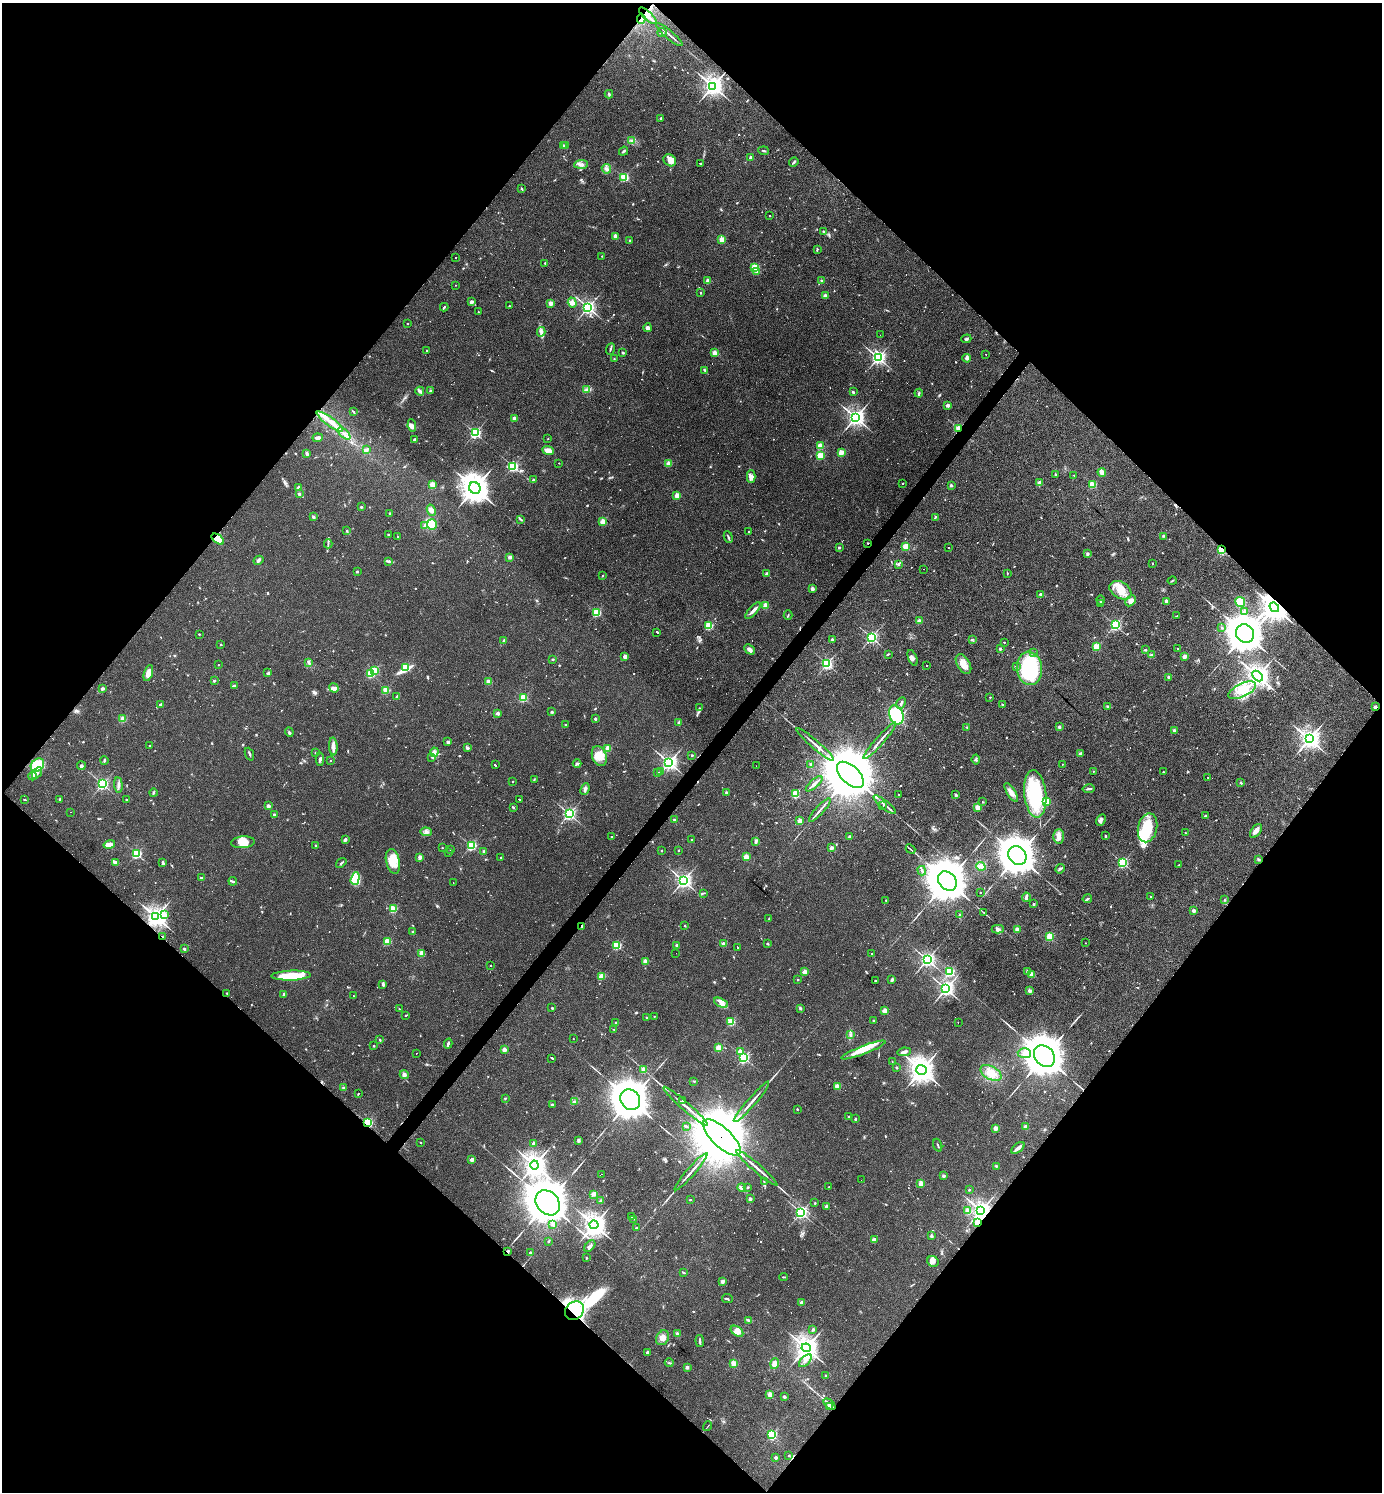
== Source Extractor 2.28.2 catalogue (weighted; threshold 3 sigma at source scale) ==
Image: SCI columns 151-5669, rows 1-5960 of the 5962 x 5960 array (HDU 1 of 3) = the unmasked area's bounding box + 8 px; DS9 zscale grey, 4 x 4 block average (1 PNG px = mean of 4 x 4 image px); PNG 1384 x 1494 px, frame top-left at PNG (2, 3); each listed source drawn as its Kron ellipse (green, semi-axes under 4 px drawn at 4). Shown black and unused: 51% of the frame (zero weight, under 3 of 4 exposures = <1% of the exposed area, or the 3 px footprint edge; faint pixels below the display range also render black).
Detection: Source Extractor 2.28.2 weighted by HDU 2 'WHT'. Background 0.0419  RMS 0.0048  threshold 0.0218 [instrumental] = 3 sigma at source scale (4.5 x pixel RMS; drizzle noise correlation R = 1.50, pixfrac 1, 0.05/0.05 arcsec/px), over >= 5 px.
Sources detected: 1031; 9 too faint to see at this stretch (4 x 4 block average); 8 inside a brighter object's white glare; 97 cosmic-ray / hot-pixel residue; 1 long thin detection or spike segment (spike, bleed or trail) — neither listed nor drawn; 15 coinciding with a brighter row at this scale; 40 inside a brighter listed object's ellipse — not listed separately; of the other 861, all 500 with FLUX_AUTO >= 1.93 (the completeness limit of this list) listed and drawn (361 fainter detections not listed), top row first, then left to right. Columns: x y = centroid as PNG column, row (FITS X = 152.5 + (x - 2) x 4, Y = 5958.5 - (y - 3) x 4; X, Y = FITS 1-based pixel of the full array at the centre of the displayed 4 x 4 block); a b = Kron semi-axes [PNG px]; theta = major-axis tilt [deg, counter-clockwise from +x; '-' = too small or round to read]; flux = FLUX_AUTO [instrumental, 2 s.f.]
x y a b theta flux
648 16 11 2 -42 36
641 19 5 2 - 7
662 32 4 2 - 2.5
669 35 17 2 -40 9.3
713 86 4 3 - 1500
609 94 4 2 - 3.6
661 118 2 2 - 19
632 141 4 3 - 6
563 145 2 2 - 15
566 145 2 2 - 18
623 151 5 2 - 3.9
764 151 5 2 - 3.3
750 157 2 2 - 23
670 160 7 5 -39 15
794 162 5 2 - 4.4
700 163 2 2 - 150
581 164 7 3 4 9.6
606 169 5 3 - 6.8
624 177 2 2 - 280
522 189 3 2 - 2.6
769 216 2 2 - 73
823 231 3 2 - 2.9
615 236 2 2 - 46
722 239 2 2 - 110
629 241 2 2 - 3.6
817 249 3 2 - 3.2
602 256 2 2 - 2.6
456 258 2 2 - 2.3
545 263 2 2 - 5.6
755 267 2 2 - 190
756 271 2 2 - 20
708 281 2 2 - 63
822 281 2 2 - 15
455 285 2 2 - 2.4
701 293 2 2 - 2.1
825 296 2 2 - 49
471 301 3 3 - 5.3
550 303 2 2 - 61
572 303 5 4 - 11
509 306 2 2 - 3.6
444 307 4 2 - 3.3
588 307 3 2 - 750
478 312 2 2 - 2.7
407 324 2 2 - 5.1
648 328 4 3 - 10
541 332 5 3 - 7.5
880 335 2 2 - 4.4
966 339 5 2 - 4.8
610 349 6 2 67 3.8
427 351 2 2 - 5
623 353 2 2 - 13
714 353 2 2 - 86
986 354 2 2 - 25
878 358 3 2 - 740
967 358 4 3 - 7.8
614 359 2 2 - 2.1
705 370 4 2 - 3.4
586 390 3 2 - 3.6
420 391 4 2 - 3.1
430 391 3 2 - 2.4
853 392 2 2 - 5
919 393 4 2 - 3.6
948 405 2 2 - 43
354 412 3 2 - 2.6
855 417 3 3 - 1200
514 418 2 2 - 43
330 422 16 3 -36 29
412 426 6 4 -82 12
958 428 4 3 - 7.9
475 433 2 2 - 500
344 434 8 2 -43 7.9
318 438 5 3 - 10
548 438 2 2 - 2.8
414 439 3 2 - 3
820 446 2 2 - 130
366 450 4 2 - 4.2
548 451 6 4 -22 20
841 452 2 2 - 110
307 454 4 3 - 5.1
820 455 2 2 - 140
559 463 2 2 - 3.6
669 464 2 2 - 80
513 466 2 2 - 410
1102 472 4 3 - 16
1055 474 2 2 - 9.3
1074 475 2 2 - 3.1
751 476 6 4 -89 9.9
533 480 2 2 - 15
1039 482 2 2 - 28
902 483 2 2 - 4.9
432 485 2 2 - 130
951 485 2 2 - 22
1093 485 2 2 - 150
299 488 2 2 - 47
475 488 6 5 - 3600
299 494 2 2 - 17
677 495 2 2 - 75
361 507 2 2 - 11
431 510 6 4 -69 13
390 514 3 2 - 3
313 517 4 3 - 3.5
935 517 3 2 - 3.7
520 519 4 2 - 3.4
603 522 2 2 - 130
432 524 5 5 - 64
425 525 3 2 - 2.5
346 531 2 2 - 2.2
749 531 2 2 - 2.7
388 535 2 2 - 2.7
1163 536 2 2 - 2.5
397 537 4 2 - 2.2
728 537 6 2 -66 4.6
218 539 7 4 -38 42
868 543 2 2 - 2.6
328 544 4 2 - 3.3
906 546 2 2 - 110
839 547 2 2 - 17
948 547 2 2 - 68
1221 550 2 2 - 280
1087 554 2 2 - 25
510 557 2 2 - 43
258 560 5 3 - 6
388 561 3 2 - 3.7
1153 563 2 2 - 3.9
898 564 3 2 - 4.1
923 569 2 2 - 13
357 571 2 2 - 2.6
1007 573 2 2 - 2.2
767 574 3 3 - 7.7
602 576 3 2 - 2.1
1172 581 4 2 - 2.6
812 589 2 2 - 35
1120 590 12 8 -32 45
1040 594 2 2 - 22
1100 600 4 2 - 2.2
1131 601 6 4 45 14
1166 601 2 2 - 36
1240 602 5 4 - 53
1101 603 3 2 - 2.3
766 606 4 4 - 12
1274 607 5 4 - 2700
753 611 10 2 48 15
596 612 2 2 - 250
1245 612 2 2 - 25
788 615 4 2 - 2.6
1177 616 3 2 - 2.1
919 621 2 2 - 54
709 625 2 2 - 250
1115 625 2 2 - 480
1222 628 2 2 - 4.8
657 632 2 2 - 230
199 634 2 2 - 2.1
1245 634 10 8 -51 5800
871 637 2 2 - 660
832 639 2 2 - 20
972 639 3 2 - 2.9
504 641 2 2 - 29
1004 642 2 2 - 5.2
221 645 2 2 - 6.6
1096 647 2 2 - 160
749 649 6 3 -45 11
1000 649 2 2 - 18
1178 649 2 2 - 3.9
1145 650 4 2 - 2
1033 653 2 2 - 3.9
888 654 3 2 - 2.1
1151 655 3 3 - 4.7
625 656 2 2 - 53
1185 656 2 2 - 55
913 658 8 4 -68 9
553 659 2 2 - 3.7
309 662 2 2 - 5.1
827 664 2 2 - 520
963 664 11 6 -60 27
218 665 2 2 - 3.2
926 665 2 2 - 3.7
405 667 2 2 - 170
1016 667 3 2 - 3.8
1029 668 16 12 -83 280
375 670 2 2 - 150
148 673 8 3 72 26
268 673 3 2 - 2.8
371 673 2 2 - 200
1258 676 6 4 -44 1700
1169 677 2 2 - 26
214 681 3 2 - 2.7
488 682 2 2 - 78
234 686 3 3 - 6.5
334 688 5 3 - 7.1
102 689 2 2 - 29
386 690 2 2 - 140
1242 690 15 6 25 66
397 696 4 3 - 4.5
990 697 2 2 - 5
523 698 2 2 - 210
901 703 6 2 63 6.3
160 704 3 2 - 4.4
1003 705 3 2 - 2.4
1108 706 2 2 - 2.4
1375 707 2 2 - 29
699 708 2 2 - 2.2
552 712 2 2 - 16
497 713 3 3 - 6.7
896 715 10 7 -68 150
123 719 2 2 - 110
595 719 2 2 - 18
679 722 2 2 - 6.1
565 725 2 2 - 5.1
967 727 2 2 - 2.6
1059 727 2 2 - 20
1174 730 2 2 - 22
289 732 5 2 - 3.1
1309 739 4 4 - 1500
880 741 24 2 49 14
448 742 2 2 - 24
815 744 24 2 -41 16
149 746 2 2 - 3.5
333 746 9 3 -87 16
467 748 2 2 - 9.1
608 748 2 2 - 76
434 752 5 3 - 8.4
315 753 2 2 - 8.7
1081 753 2 2 - 2.5
249 754 6 2 -67 3.9
692 755 2 2 - 9.2
599 756 10 7 -70 34
432 757 3 2 - 3.3
320 759 6 3 86 5.6
976 759 5 2 - 3
331 760 2 2 - 2.6
104 761 4 2 - 3
669 762 3 3 - 830
577 763 4 3 - 4.5
1062 764 2 2 - 2.7
37 765 7 6 - 110
495 765 3 2 - 130
811 765 4 2 - 4.3
81 766 4 3 - 4.6
756 766 2 2 - 2.3
1093 771 2 2 - 4
657 772 3 2 - 2.9
661 772 2 2 - 2.3
1163 772 2 2 - 2.1
37 773 6 3 56 9.8
850 775 16 9 -45 24000
33 776 4 4 - 7.8
1208 777 2 2 - 2.1
534 780 2 2 - 2.3
512 781 2 2 - 3.8
1241 783 2 2 - 2.2
102 784 2 2 - 490
814 784 10 2 41 10
118 785 7 2 -84 7.1
585 789 6 3 68 9.6
1088 789 6 2 9 4.9
726 792 2 2 - 16
1011 792 11 3 -59 16
153 793 4 2 - 3
795 794 2 2 - 200
899 794 2 2 - 2.1
1035 794 24 11 -84 240
956 795 4 2 - 3.3
60 799 2 2 - 9.3
126 799 2 2 - 4.6
25 800 3 2 - 3
520 800 3 2 - 190
1046 801 2 2 - 170
982 802 2 2 - 2
885 805 14 2 -38 11
268 806 2 2 - 33
883 806 2 2 - 11
513 807 3 2 - 2.7
978 807 2 2 - 85
820 810 15 2 48 10
71 812 2 2 - 10
274 814 2 2 - 4.4
569 814 2 2 - 630
1205 816 2 2 - 8.8
674 820 2 2 - 2.3
1101 820 6 3 63 8.6
800 821 2 2 - 80
1147 828 15 9 77 76
1256 831 8 4 53 14
426 832 5 4 - 9.3
1185 833 2 2 - 2.9
850 836 3 2 - 5.2
1059 836 7 5 89 15
1105 836 2 2 - 14
612 837 3 2 - 2.3
345 840 4 2 - 7
691 840 2 2 - 5.5
756 841 4 2 - 7.1
243 842 12 6 4 26
109 844 6 3 16 20
315 845 2 2 - 4.4
471 846 2 2 - 380
832 847 2 2 - 21
442 848 2 2 - 4.2
911 849 5 2 - 3
450 850 2 2 - 3.3
679 850 2 2 - 3.7
661 851 2 2 - 7.8
484 852 2 2 - 20
449 853 2 2 - 1.9
136 854 2 2 - 390
1017 855 10 8 -51 6600
420 857 2 2 - 55
746 857 2 2 - 100
501 858 2 2 - 54
1258 859 3 2 - 2.3
393 861 12 6 -77 54
115 863 4 2 - 17
163 863 3 2 - 5.7
341 863 6 2 38 3.7
1123 863 2 2 - 440
1179 865 2 2 - 4.4
981 866 4 3 - 8.3
1060 869 5 2 - 4.4
922 871 5 2 - 3.9
202 878 3 2 - 3.3
355 878 6 4 73 69
233 881 4 2 - 4.7
683 881 3 2 - 890
947 881 10 8 -48 11000
453 883 2 2 - 5.2
703 893 3 2 - 2.5
980 893 2 2 - 5
1151 896 2 2 - 4.2
1026 897 5 2 - 8.5
1087 899 4 2 - 4.3
886 900 2 2 - 3.7
1224 900 2 2 - 2.5
1034 904 2 2 - 14
393 909 2 2 - 180
1194 911 2 2 - 37
983 912 4 2 - 2.1
165 915 2 2 - 17
960 915 3 2 - 3.9
156 917 4 3 - 1700
769 919 2 2 - 4.5
582 926 2 2 - 3
685 926 3 2 - 2
998 929 6 3 0 7.7
1017 929 2 2 - 71
412 931 2 2 - 8.3
162 937 2 2 - 7
1050 937 2 2 - 230
387 941 2 2 - 150
767 943 3 2 - 2.8
1085 943 2 2 - 2
723 944 2 2 - 43
617 945 2 2 - 260
677 945 2 2 - 18
737 947 2 2 - 59
184 949 2 2 - 16
422 953 2 2 - 110
676 953 2 2 - 4.3
871 954 2 2 - 3.3
927 959 2 2 - 740
645 961 2 2 - 77
491 965 2 2 - 4.2
950 971 2 2 - 340
1027 971 2 2 - 20
805 972 2 2 - 78
1032 974 3 3 - 20
291 976 20 5 2 88
602 976 2 2 - 100
798 980 2 2 - 7.4
892 980 4 2 - 6.8
875 981 2 2 - 11
383 984 3 2 - 7.5
946 989 3 3 - 810
1029 991 3 3 - 6.8
227 993 2 2 - 5.9
284 994 3 2 - 4
354 996 2 2 - 3.8
721 1003 7 4 -28 16
552 1008 2 2 - 14
399 1009 2 2 - 4.3
801 1009 3 2 - 2.3
885 1011 2 2 - 79
405 1015 2 2 - 2.9
654 1016 2 2 - 4.2
646 1017 2 2 - 6.7
873 1020 2 2 - 8
731 1022 2 2 - 180
616 1023 2 2 - 4
958 1023 2 2 - 11
614 1029 2 2 - 2.1
850 1035 3 2 - 3.6
573 1039 2 2 - 2
380 1040 2 2 - 3.2
448 1044 5 2 - 4.8
374 1046 2 2 - 8.2
719 1048 2 2 - 120
504 1050 2 2 - 61
863 1050 23 4 21 38
740 1051 2 2 - 65
904 1052 7 3 6 10
416 1053 2 2 - 76
1024 1053 6 5 - 17
1044 1056 12 9 -48 9000
552 1058 3 2 - 110
744 1058 2 2 - 460
892 1061 2 2 - 2.7
896 1068 2 2 - 2.9
644 1069 2 2 - 77
921 1070 5 5 - 2600
991 1073 11 6 -29 33
404 1075 4 4 - 9.7
693 1081 4 2 - 2.6
837 1086 2 2 - 89
343 1088 3 2 - 4.7
358 1094 2 2 - 2.1
505 1098 2 2 - 2.3
630 1100 11 9 -52 6900
682 1100 2 2 - 2.9
574 1101 3 2 - 5.2
751 1102 26 2 49 20
552 1104 3 2 - 2.8
686 1106 29 2 -41 27
797 1109 2 2 - 3.4
848 1116 2 2 - 3.2
855 1119 3 2 - 3.6
367 1123 2 2 - 400
687 1126 3 2 - 3.3
1025 1127 2 2 - 47
996 1128 2 2 - 64
722 1138 24 9 -44 35000
579 1140 4 3 - 4.7
420 1142 2 2 - 6.4
534 1143 2 2 - 45
938 1145 6 2 -72 2.9
1018 1148 7 3 36 11
472 1159 2 2 - 40
534 1165 4 4 - 1800
996 1166 2 2 - 11
757 1168 27 2 -41 22
691 1172 24 2 49 20
601 1174 2 2 - 2.1
944 1176 2 2 - 22
861 1180 2 2 - 11
764 1182 3 2 - 3.1
921 1183 2 2 - 73
748 1187 2 2 - 8.7
829 1187 2 2 - 2.5
742 1188 4 3 - 6.4
969 1190 2 2 - 3.7
594 1194 4 3 - 8.7
750 1199 2 2 - 34
690 1200 3 2 - 1.9
601 1201 3 2 - 7.4
548 1203 14 11 -48 8600
815 1203 3 2 - 2.1
826 1206 4 3 - 7
967 1211 2 2 - 72
981 1211 3 3 - 1300
801 1212 2 2 - 560
631 1217 3 2 - 2.1
634 1219 2 2 - 2.4
977 1223 2 2 - 93
552 1224 3 3 - 4
594 1225 4 4 - 1900
636 1228 2 2 - 2.3
931 1235 3 2 - 4.4
874 1240 2 2 - 58
548 1241 2 2 - 5.5
590 1246 7 3 46 8.1
508 1251 3 2 - 4.9
530 1253 2 2 - 13
586 1258 2 2 - 2.5
933 1261 6 5 - 11
684 1273 4 2 - 2.5
783 1277 4 2 - 2.4
722 1281 2 2 - 38
727 1298 5 2 - 2.7
802 1302 2 2 - 27
574 1311 10 8 44 290
749 1320 4 2 - 7.2
813 1330 3 3 - 4.5
737 1331 7 4 -36 21
677 1334 3 2 - 8.2
663 1338 8 6 59 19
700 1341 6 2 -83 5
806 1348 4 4 - 2100
648 1352 2 2 - 48
805 1361 8 2 45 8.2
669 1363 4 2 - 2.9
733 1363 2 2 - 100
774 1364 5 4 - 13
687 1367 2 2 - 30
826 1376 2 2 - 11
770 1394 2 2 - 91
784 1396 3 2 - 2.8
829 1404 7 2 -41 10
829 1406 2 2 - 31
708 1426 5 2 - 2.2
772 1435 2 2 - 350
789 1456 2 2 - 3.9
776 1458 2 2 - 24
Overlapping masked pixels (flux is a lower limit): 18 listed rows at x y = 648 16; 641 19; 958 428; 218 539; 868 543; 1221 550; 1274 607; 1375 707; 156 917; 582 926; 162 937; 367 1123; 722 1138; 981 1211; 977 1223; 508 1251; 574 1311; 829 1404
Diffuse or blended objects may show on this block-average render without a row.